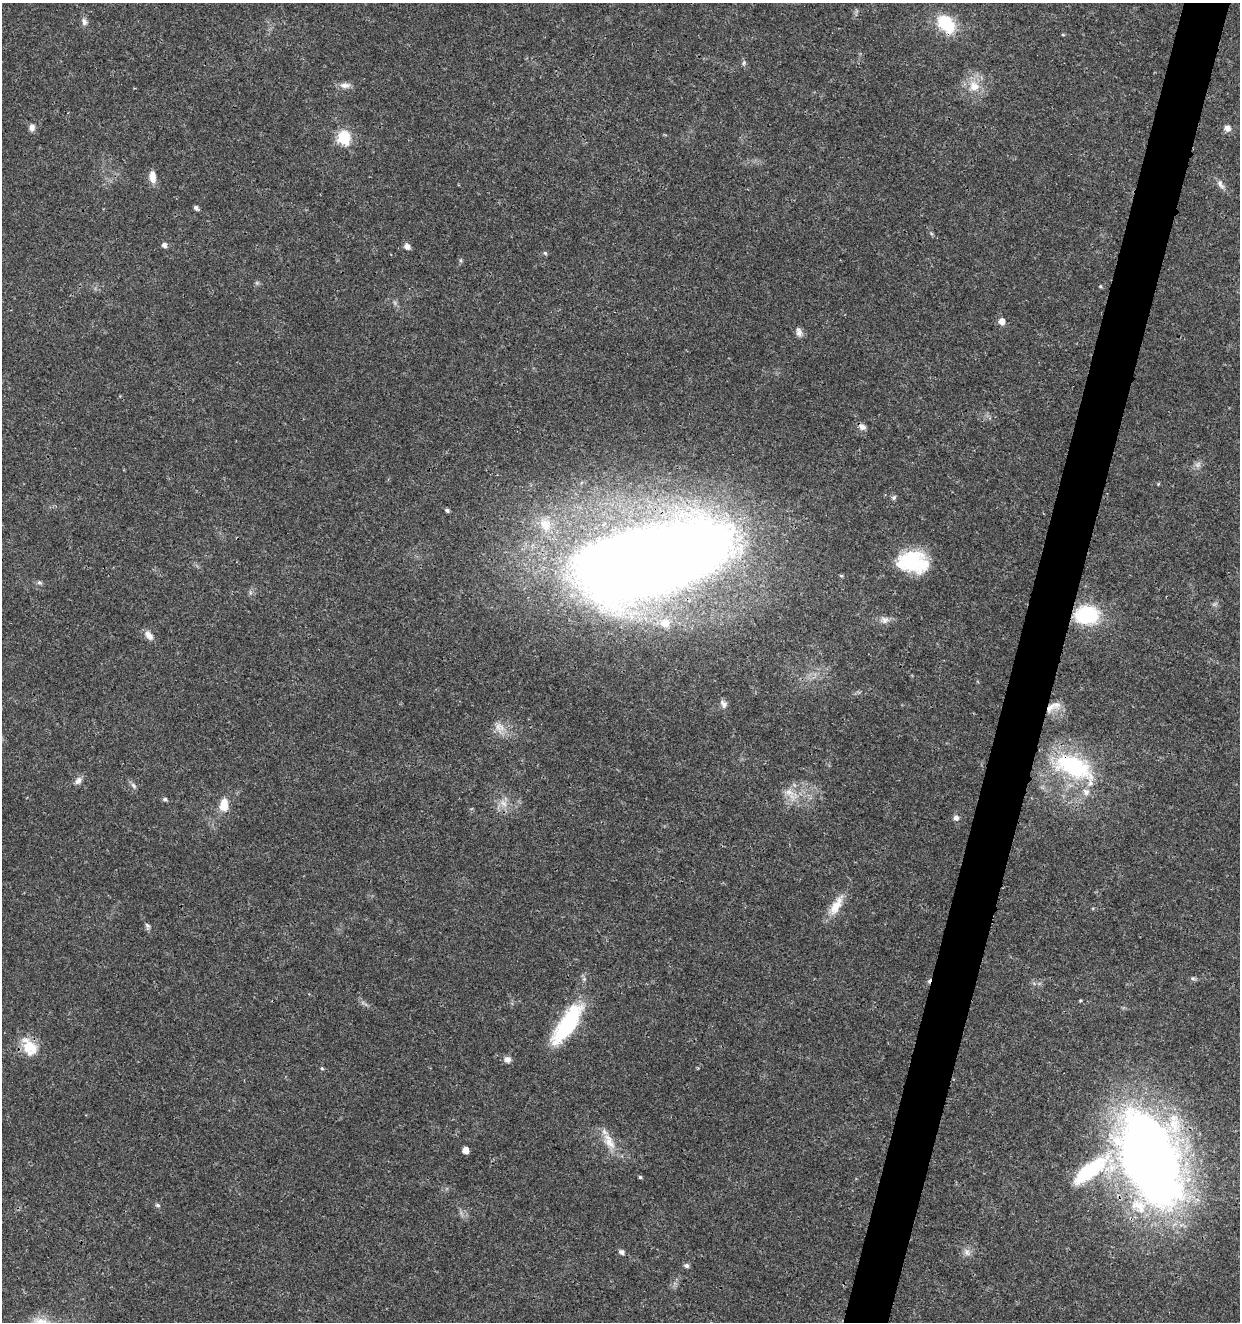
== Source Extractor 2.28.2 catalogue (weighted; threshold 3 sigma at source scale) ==
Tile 10 of 4 x 4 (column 2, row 3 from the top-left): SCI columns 1525-2762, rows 1326-2645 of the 5463 x 5297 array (HDU 1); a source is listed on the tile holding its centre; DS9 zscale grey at full resolution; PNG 1242 x 1324 px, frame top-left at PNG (2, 3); no overlay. Shown black and unused: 4% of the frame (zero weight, under 3 of 4 exposures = <1% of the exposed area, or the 3 px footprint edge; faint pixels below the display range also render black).
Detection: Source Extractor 2.28.2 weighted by HDU 2 'WHT'; one run over the whole footprint, this tile lists its part. Background 0.018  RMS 0.002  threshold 0.00906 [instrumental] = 3 sigma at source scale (4.5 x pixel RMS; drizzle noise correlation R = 1.50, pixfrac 1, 0.0396/0.0396 arcsec/px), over >= 5 px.
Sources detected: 64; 2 too faint to see at this stretch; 1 inside a brighter object's white glare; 1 cosmic-ray / hot-pixel residue — not listed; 1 inside a brighter listed object's ellipse — not listed separately; the other 59 listed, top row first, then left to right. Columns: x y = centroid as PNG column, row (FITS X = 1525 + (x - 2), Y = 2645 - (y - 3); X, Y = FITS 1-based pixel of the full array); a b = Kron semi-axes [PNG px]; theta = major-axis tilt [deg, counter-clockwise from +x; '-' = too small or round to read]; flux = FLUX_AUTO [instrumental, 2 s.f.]
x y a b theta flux
84 22 10 7 -74 0.91
946 24 21 14 -48 9.7
744 63 6 4 88 0.37
345 85 15 7 1 1.3
974 86 17 15 -47 3.8
32 127 10 7 85 0.88
1227 128 6 5 - 1.4
344 138 7 6 - 21
152 177 15 8 -84 2
1220 184 15 7 -58 1
196 208 5 4 - 0.67
931 233 6 4 -20 0.27
164 245 5 5 - 0.82
407 246 6 5 - 1.2
545 253 5 5 - 0.35
257 283 5 5 - 0.35
1101 286 5 4 - 0.27
1001 321 6 5 - 1.7
799 332 12 7 -79 0.97
862 427 10 8 -35 0.93
894 498 7 5 39 0.45
447 510 4 4 - 0.51
545 524 21 17 -62 4.7
651 561 113 44 14 630
911 561 28 23 9 14
841 576 5 3 - 0.25
39 582 6 6 - 0.44
1087 615 24 18 2 15
884 620 13 9 7 1.3
665 623 11 10 - 2.4
149 635 13 8 -50 1.4
723 704 12 8 -61 0.88
1050 708 19 11 36 2.9
499 727 17 13 -65 2.3
1073 767 57 27 -26 21
78 781 11 8 49 1
133 786 9 6 -51 0.62
791 794 28 13 -40 3.6
165 799 5 5 - 0.49
503 803 14 9 -47 1.9
224 805 14 9 82 3.6
956 818 8 7 - 0.73
836 905 32 11 61 3.7
147 926 9 6 -78 0.54
1193 978 7 4 -1 0.38
1080 1000 3 3 - 0.21
567 1024 45 15 57 20
29 1047 26 17 -57 4.8
507 1059 8 7 - 0.98
322 1068 5 4 - 0.27
609 1141 26 12 -59 3.7
465 1150 5 5 - 1.8
1150 1159 92 52 -71 210
1091 1170 49 18 32 17
640 1177 4 4 - 0.34
158 1205 6 5 - 0.41
621 1252 5 5 - 0.85
967 1252 11 8 -52 1.1
686 1265 5 5 - 0.67
Overlapping masked pixels (flux is a lower limit): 6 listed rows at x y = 946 24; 651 561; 1050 708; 1073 767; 29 1047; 1150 1159